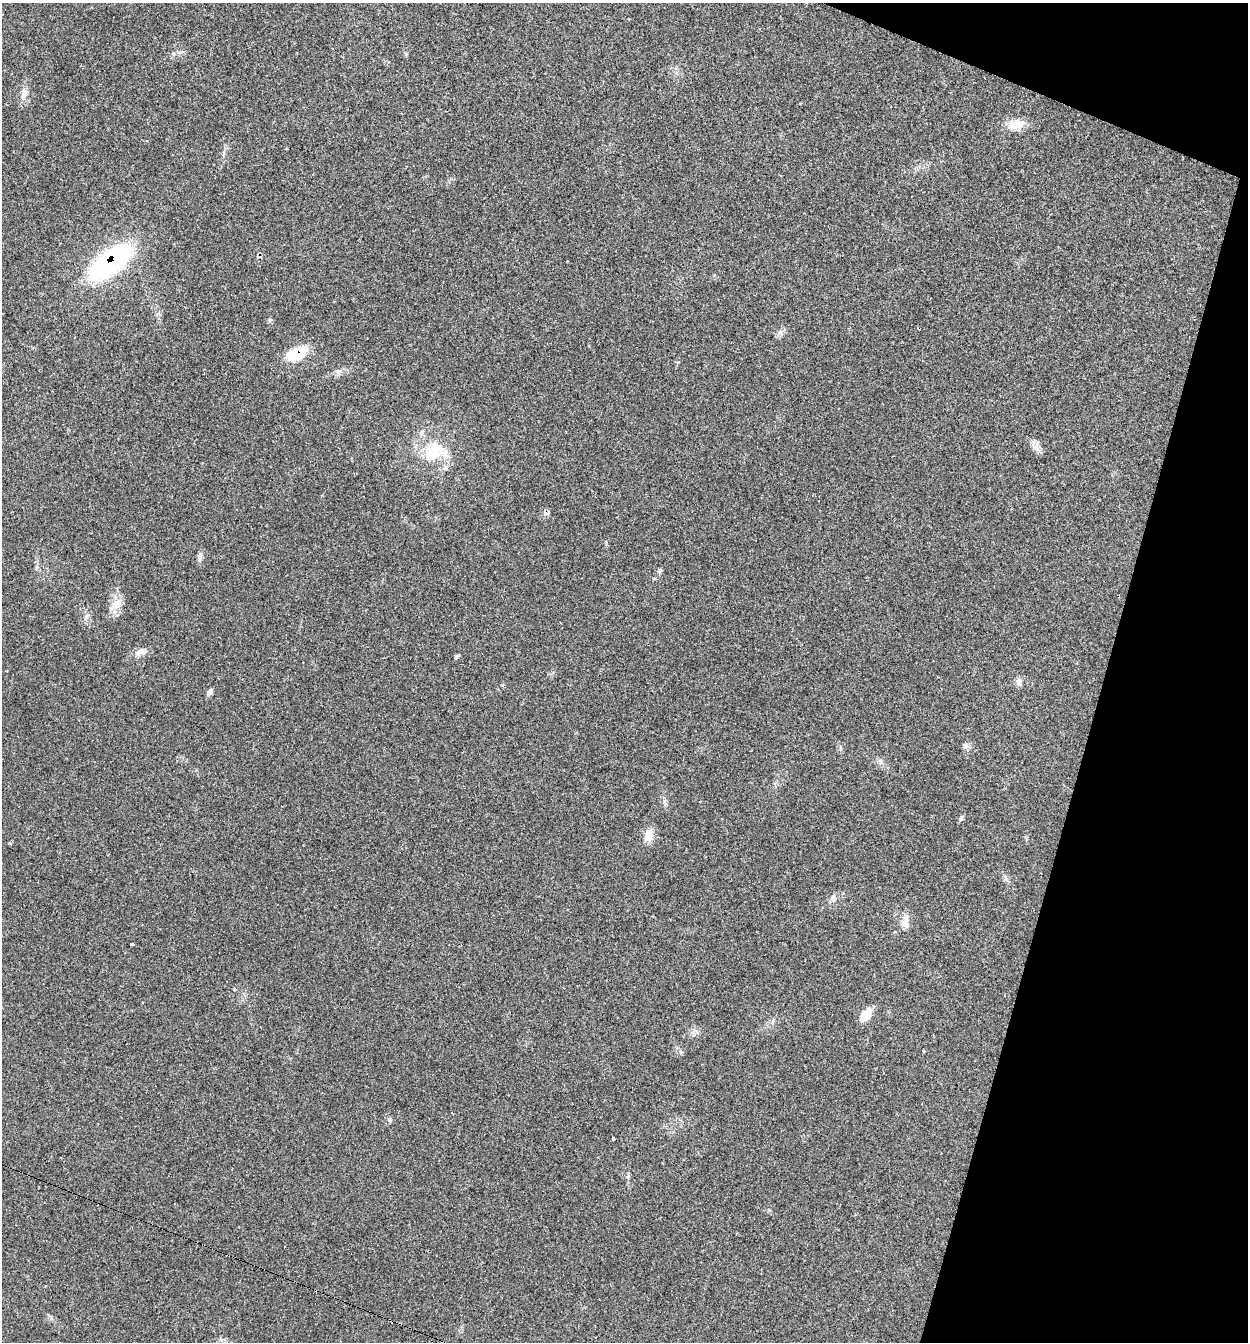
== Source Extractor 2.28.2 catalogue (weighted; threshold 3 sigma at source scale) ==
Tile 8 of 4 x 4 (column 4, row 2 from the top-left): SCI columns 3871-5116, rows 2683-4022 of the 5375 x 5361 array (HDU 1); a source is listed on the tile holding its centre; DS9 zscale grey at full resolution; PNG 1250 x 1344 px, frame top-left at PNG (2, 3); no overlay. Shown black and unused: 14% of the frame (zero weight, under 2 of 3 exposures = <1% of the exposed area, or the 3 px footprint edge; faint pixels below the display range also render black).
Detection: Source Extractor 2.28.2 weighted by HDU 2 'WHT'; one run over the whole footprint, this tile lists its part. Background 0.0712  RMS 0.0074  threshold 0.0332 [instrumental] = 3 sigma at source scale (4.5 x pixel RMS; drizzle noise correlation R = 1.50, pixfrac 1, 0.05/0.05 arcsec/px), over >= 5 px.
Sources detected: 33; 4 cosmic-ray / hot-pixel residue — not listed; the other 29 listed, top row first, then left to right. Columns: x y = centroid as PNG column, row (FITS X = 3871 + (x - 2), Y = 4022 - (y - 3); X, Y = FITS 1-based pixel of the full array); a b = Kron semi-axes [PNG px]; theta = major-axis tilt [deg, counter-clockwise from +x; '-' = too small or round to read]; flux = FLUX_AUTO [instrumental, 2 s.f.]
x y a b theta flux
24 93 18 8 76 5.6
1016 124 22 12 8 11
110 263 42 19 38 140
270 320 6 4 0 1
780 332 8 6 -7 2.3
297 354 26 14 22 20
339 371 10 7 9 3.1
1037 445 14 4 72 2.5
434 452 34 26 39 32
200 556 11 6 87 2.8
660 571 7 5 45 1.4
115 605 22 10 41 8
141 652 17 9 12 4.8
457 656 7 4 19 1
1019 682 12 7 -85 3.1
210 692 8 5 63 2.7
965 746 9 7 66 2.7
880 761 8 7 - 2.5
961 819 7 5 45 1.4
648 836 16 10 82 8.5
1006 878 8 4 -54 1.7
833 897 12 5 51 2.6
905 921 22 8 86 6
132 944 3 3 - 2.2
234 989 5 3 - 1
866 1014 18 10 52 8.9
695 1031 10 5 -27 2.2
390 1120 7 6 - 1.5
613 1139 3 3 - 4.6
Overlapping masked pixels (flux is a lower limit): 2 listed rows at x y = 110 263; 297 354
Unlisted compact peaks at least as high as the median listed source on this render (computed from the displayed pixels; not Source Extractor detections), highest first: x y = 406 54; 10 843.